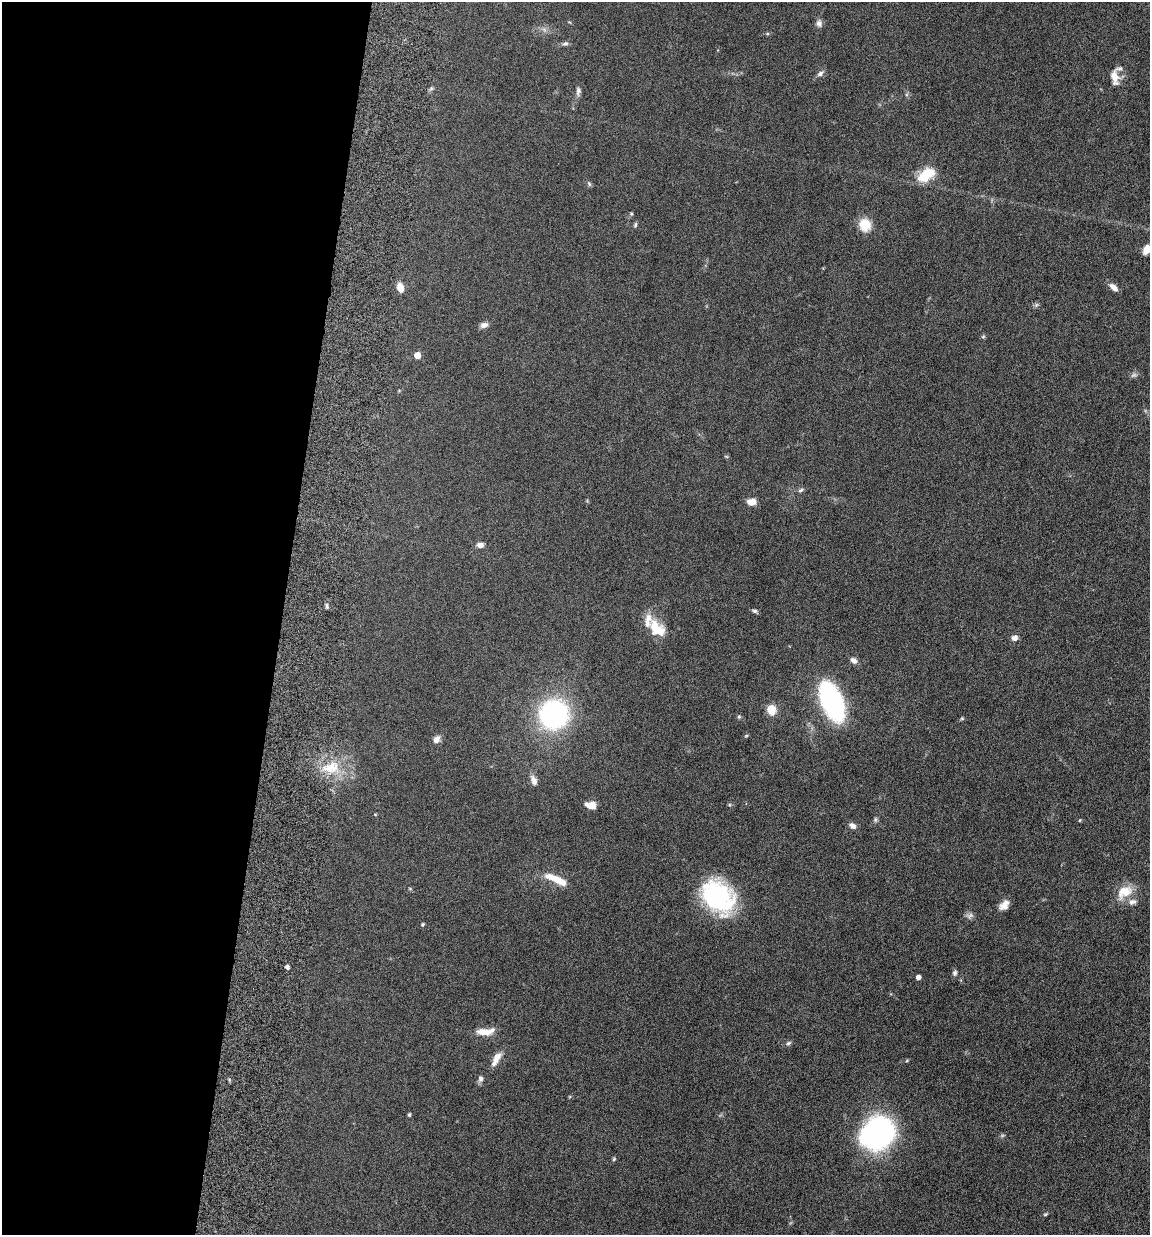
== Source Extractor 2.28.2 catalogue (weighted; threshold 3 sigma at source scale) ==
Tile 5 of 4 x 4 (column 1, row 2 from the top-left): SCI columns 339-1486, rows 2562-3794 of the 5155 x 5142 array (HDU 1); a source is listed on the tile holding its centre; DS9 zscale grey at full resolution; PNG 1152 x 1237 px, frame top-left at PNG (2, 2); no overlay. Shown black and unused: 24% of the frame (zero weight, under 10 of 20 exposures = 8% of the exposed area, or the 3 px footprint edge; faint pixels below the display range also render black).
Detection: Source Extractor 2.28.2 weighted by HDU 2 'WHT'; one run over the whole footprint, this tile lists its part. Background 0.0613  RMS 0.0029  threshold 0.0117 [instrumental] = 3 sigma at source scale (4.09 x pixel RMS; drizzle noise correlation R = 1.36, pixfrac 0.8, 0.05/0.05 arcsec/px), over >= 5 px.
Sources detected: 62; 2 too faint to see at this stretch — not listed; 4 inside a brighter listed object's ellipse — not listed separately; the other 56 listed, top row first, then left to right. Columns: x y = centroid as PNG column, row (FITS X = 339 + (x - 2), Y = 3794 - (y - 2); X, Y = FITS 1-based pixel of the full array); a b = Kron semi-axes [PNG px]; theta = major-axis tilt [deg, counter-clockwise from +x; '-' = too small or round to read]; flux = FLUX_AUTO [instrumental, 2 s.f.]
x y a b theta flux
819 23 10 8 -82 1
565 43 9 5 9 0.58
820 74 9 7 27 0.81
1115 77 20 9 -81 2.7
578 91 12 6 82 0.87
926 175 20 11 35 7.2
589 184 8 4 -55 0.41
631 214 5 4 - 0.3
635 225 7 4 83 0.37
865 225 13 11 -71 5
1146 249 10 6 65 2.2
1114 287 11 6 -43 1.5
400 288 9 6 -75 2.6
1036 305 7 5 46 0.45
484 325 10 7 15 1.1
983 337 6 4 2 0.33
417 355 5 5 - 3.5
726 456 6 3 -19 0.24
800 490 8 5 28 0.51
751 502 10 7 8 2.1
480 545 7 6 - 1.3
327 606 8 3 -86 0.46
754 611 7 5 -17 0.52
657 628 25 15 -45 6.1
1014 638 7 7 - 1.1
854 660 8 6 -35 1.1
832 702 25 12 -68 72
771 710 10 8 -84 3.9
554 714 23 22 - 46
739 717 5 5 - 0.34
962 718 5 4 - 0.27
746 736 6 3 19 0.25
436 739 10 7 53 1.3
331 767 26 16 15 7.4
534 780 12 7 -69 1.5
591 805 10 7 -10 2.5
875 820 7 5 84 0.47
1080 820 5 3 - 0.19
852 826 9 6 -34 1.2
554 878 25 8 -20 4.3
1124 892 22 14 34 4.8
718 897 31 23 -48 37
1004 905 13 8 47 1.9
422 925 4 4 - 0.37
287 967 4 4 - 0.75
955 973 8 6 78 0.62
918 977 4 4 - 1.3
486 1032 22 8 4 3.1
788 1043 7 5 27 0.5
496 1059 20 8 60 2.3
907 1061 5 3 - 0.25
480 1079 8 6 86 0.85
409 1115 4 3 - 0.42
877 1133 26 20 30 78
614 1159 5 4 - 0.31
1045 1214 6 4 19 0.32
Isophote crosses this tile's border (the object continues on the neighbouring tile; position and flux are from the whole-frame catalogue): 1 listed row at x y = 1146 249